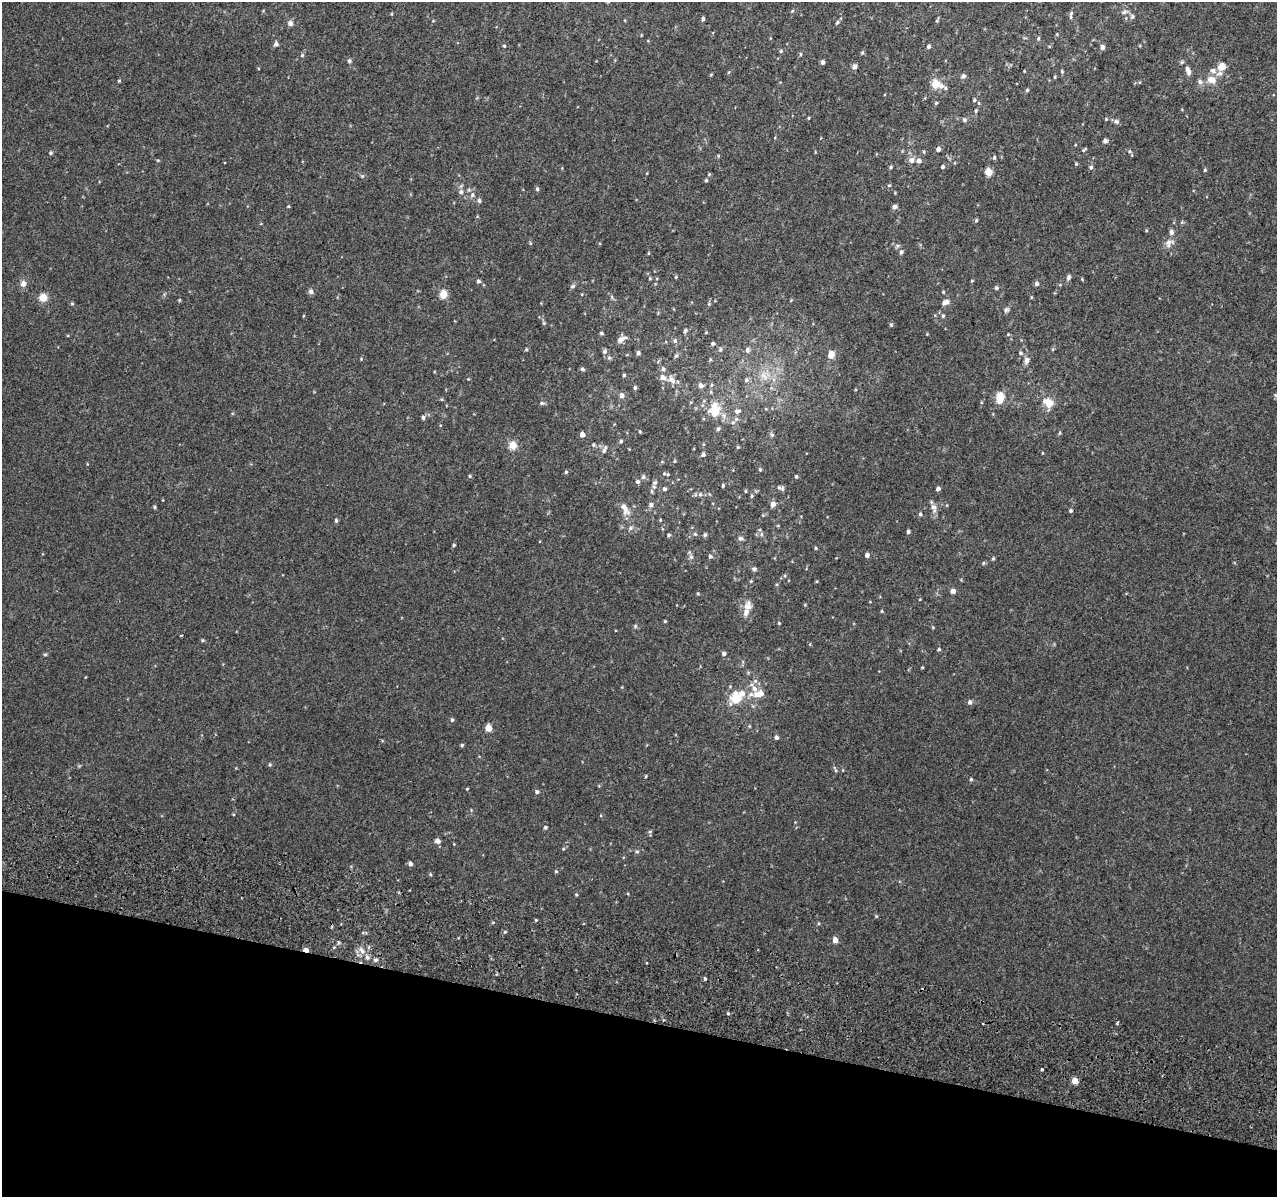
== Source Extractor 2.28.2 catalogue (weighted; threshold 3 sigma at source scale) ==
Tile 15 of 4 x 4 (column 3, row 4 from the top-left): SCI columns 2607-3881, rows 331-1525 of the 5221 x 5500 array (HDU 1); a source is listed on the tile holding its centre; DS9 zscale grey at full resolution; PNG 1279 x 1199 px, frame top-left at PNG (2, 2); no overlay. Shown black and unused: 15% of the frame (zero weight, under 2 of 3 exposures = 6% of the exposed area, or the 3 px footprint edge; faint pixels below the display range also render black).
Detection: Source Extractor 2.28.2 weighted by HDU 2 'WHT'; one run over the whole footprint, this tile lists its part. Background 0.014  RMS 0.0065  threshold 0.0293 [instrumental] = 3 sigma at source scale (4.5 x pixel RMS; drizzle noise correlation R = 1.50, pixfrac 1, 0.0396/0.0396 arcsec/px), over >= 5 px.
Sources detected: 255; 11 inside a brighter listed object's ellipse — not listed separately; the other 244 listed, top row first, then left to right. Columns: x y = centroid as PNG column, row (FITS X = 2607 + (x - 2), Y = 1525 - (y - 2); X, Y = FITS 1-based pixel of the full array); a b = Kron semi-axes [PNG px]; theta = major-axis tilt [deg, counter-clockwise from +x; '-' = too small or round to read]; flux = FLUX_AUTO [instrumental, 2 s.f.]
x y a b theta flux
792 11 5 4 - 0.68
1124 12 9 6 23 1.9
1071 13 6 5 - 1.1
391 14 5 3 - 0.54
1132 16 6 6 - 1.3
703 19 5 4 - 1.3
937 20 8 3 73 0.86
433 21 4 3 - 0.44
837 22 6 4 50 1.1
290 23 8 7 - 2.2
1057 34 5 3 - 0.53
1038 38 6 4 70 0.85
276 44 6 5 - 2
504 46 4 3 - 0.68
928 46 5 4 - 1.3
1102 47 5 4 - 2.6
781 51 5 4 - 0.87
862 53 5 4 - 0.81
800 54 5 3 - 0.71
302 55 5 4 - 0.87
349 61 5 5 - 1.3
823 62 4 4 - 1.9
1182 62 5 5 - 0.86
855 67 5 5 - 3.1
1221 67 10 9 - 6.2
1062 71 5 3 - 0.81
1188 71 11 6 -74 3.2
729 72 5 3 - 0.54
711 75 4 3 - 0.63
963 76 5 5 - 2
1055 77 5 3 - 0.55
1211 80 13 9 -16 6.4
119 81 4 4 - 0.59
936 85 9 5 -19 20
1027 90 4 4 - 0.87
974 100 5 4 - 0.86
936 103 5 4 - 0.75
976 111 5 4 - 0.92
808 118 3 3 - 0.58
964 120 6 6 - 1.4
1116 121 8 6 -25 1.7
1105 141 4 4 - 2.1
938 149 4 4 - 2.3
1084 150 7 4 35 0.82
1130 151 5 4 - 0.83
924 152 5 3 - 0.63
50 153 5 5 - 0.96
718 156 5 3 - 0.57
994 157 5 4 - 1.1
911 160 9 8 - 3.1
1076 164 4 3 - 0.68
891 167 5 4 - 0.91
943 167 4 4 - 1.1
1091 167 6 6 - 1.2
1205 170 4 4 - 0.69
988 172 5 5 - 16
709 174 5 4 - 0.64
706 180 5 4 - 0.75
889 185 5 3 - 0.65
537 189 5 4 - 1.1
461 192 7 6 - 1.8
895 193 4 3 - 0.49
472 195 7 6 - 2.1
479 201 6 5 - 1.4
288 206 4 3 - 0.61
895 207 5 5 - 2.1
976 220 5 4 - 0.78
1171 232 8 6 -77 1.9
1168 242 16 6 9 3
530 243 5 3 - 0.63
901 252 6 4 62 1.5
648 253 5 3 - 0.56
676 277 4 4 - 0.63
1069 277 7 5 67 1.6
650 278 4 4 - 0.63
1082 279 4 4 - 0.53
478 281 4 4 - 1.6
972 281 4 3 - 0.59
23 283 9 8 - 3
1037 284 5 5 - 1.6
572 286 8 5 27 1.1
996 288 5 5 - 1.2
311 292 7 7 - 1.7
943 292 4 3 - 0.55
443 294 5 5 - 18
43 297 9 9 - 6.1
612 297 6 4 -72 0.94
1031 297 5 3 - 0.53
179 300 4 4 - 0.6
791 300 4 3 - 0.52
945 302 9 5 23 3
72 304 6 4 0 0.71
709 304 5 3 - 0.64
1006 310 7 6 - 1.4
943 316 5 4 - 0.88
544 323 5 5 - 0.8
891 325 5 4 - 0.9
685 331 5 4 - 1.3
706 332 3 3 - 0.46
601 333 4 4 - 0.99
1008 334 4 4 - 0.51
621 339 13 7 29 3.2
675 341 6 6 - 1.6
713 343 4 4 - 1.3
526 349 5 4 - 0.66
720 349 6 5 - 1
747 350 6 5 - 1.7
604 351 6 5 - 1.7
638 353 5 4 - 1.6
1021 353 6 5 - 1.1
831 355 5 5 - 9.2
676 356 6 4 20 1.1
609 358 6 5 - 1.1
361 359 4 3 - 0.5
1027 360 9 6 74 2.7
582 369 5 5 - 1.1
624 375 4 4 - 0.82
764 375 14 7 -48 4.8
468 379 3 3 - 0.44
672 380 14 8 -47 4.3
746 380 6 6 - 1.2
711 385 5 5 - 0.9
701 386 6 5 - 2.5
635 388 5 4 - 1.1
711 392 5 3 - 0.69
622 395 6 5 - 2.4
1275 395 6 4 -71 0.71
1000 398 6 5 - 20
542 403 7 5 8 1.2
1048 403 14 11 -53 8.7
715 410 17 13 88 16
737 411 8 6 6 2.3
423 417 5 5 - 1.1
736 419 6 6 - 1.8
718 429 6 5 - 1.3
640 431 3 2 - 0.58
1060 433 5 3 - 0.74
582 434 4 4 - 3.6
772 435 6 5 - 1.1
621 441 4 4 - 0.96
513 445 12 11 - 4.8
593 445 5 5 - 0.97
738 447 4 4 - 0.63
604 451 7 5 63 1.4
1042 453 4 3 - 0.44
703 454 5 4 - 1.6
675 461 5 3 - 0.58
760 469 4 3 - 0.81
566 472 5 4 - 0.87
470 476 5 4 - 0.79
796 476 4 4 - 0.98
643 477 6 5 - 1.3
637 482 5 5 - 1.4
655 483 9 5 57 1.7
723 485 4 3 - 0.86
779 487 7 5 -30 1.2
664 489 4 4 - 1.2
938 489 4 4 - 1.9
652 491 6 4 -72 0.95
745 491 4 4 - 0.67
700 494 6 5 - 1
752 496 5 4 - 0.94
773 504 8 6 73 2.4
651 505 7 5 73 1.7
947 505 5 3 - 0.48
154 507 4 4 - 0.82
933 507 10 8 -47 2.9
625 509 18 8 -64 5.5
1071 511 4 4 - 0.98
920 514 5 4 - 1.1
336 520 5 4 - 1.1
660 520 4 4 - 0.55
630 528 7 5 28 1.4
908 532 4 4 - 1.2
695 534 5 4 - 0.78
705 534 5 4 - 0.98
761 534 6 4 -72 1.1
669 535 5 4 - 0.84
740 538 7 6 - 1.5
454 545 4 3 - 0.81
816 548 4 4 - 0.68
867 555 4 4 - 2.5
710 556 5 4 - 1.1
691 557 7 6 - 1.7
993 559 5 4 - 0.86
983 563 6 3 71 0.65
754 569 6 5 - 1.6
751 581 4 4 - 0.69
953 591 5 5 - 2.8
698 594 4 4 - 0.59
920 599 4 3 - 0.44
747 606 14 11 66 5.6
882 611 4 4 - 0.63
665 621 3 3 - 0.62
779 623 3 3 - 0.63
635 626 6 5 - 0.92
933 627 4 4 - 0.61
181 635 3 2 - 0.6
202 640 5 4 - 0.88
939 649 5 4 - 0.95
45 654 6 4 1 0.74
724 654 5 5 - 1.8
922 667 3 3 - 0.54
755 681 6 6 - 1.8
742 693 7 6 - 4.5
759 694 16 8 12 7.1
736 698 7 6 - 26
970 702 6 5 - 1.7
452 720 5 4 - 1
749 726 4 4 - 0.61
488 728 5 4 - 11
776 737 4 4 - 1.7
462 745 4 4 - 0.93
270 765 5 5 - 0.88
836 770 4 4 - 0.7
646 776 5 3 - 0.56
971 779 4 4 - 0.84
467 789 3 3 - 0.53
537 792 5 5 - 1.3
545 827 4 4 - 1
650 832 5 5 - 0.92
437 841 6 5 - 2.7
454 844 3 3 - 0.39
563 849 5 4 - 0.72
637 851 5 5 - 1.1
410 864 4 4 - 2.4
556 871 5 4 - 0.82
430 874 5 4 - 0.72
576 894 4 4 - 0.63
876 916 5 4 - 0.7
536 920 4 3 - 0.54
505 932 4 3 - 0.65
835 940 5 4 - 4.6
338 942 5 4 - 0.97
306 950 5 3 - 4.7
362 950 10 6 -58 3.4
376 960 5 4 - 1.6
647 963 3 3 - 1.6
705 979 4 3 - 0.94
728 1013 4 3 - 0.86
1117 1023 3 3 - 1.9
983 1024 2 2 - 0.73
1042 1069 3 3 - 3.7
1075 1081 5 4 - 7.5
Overlapping masked pixels (flux is a lower limit): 1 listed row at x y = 306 950